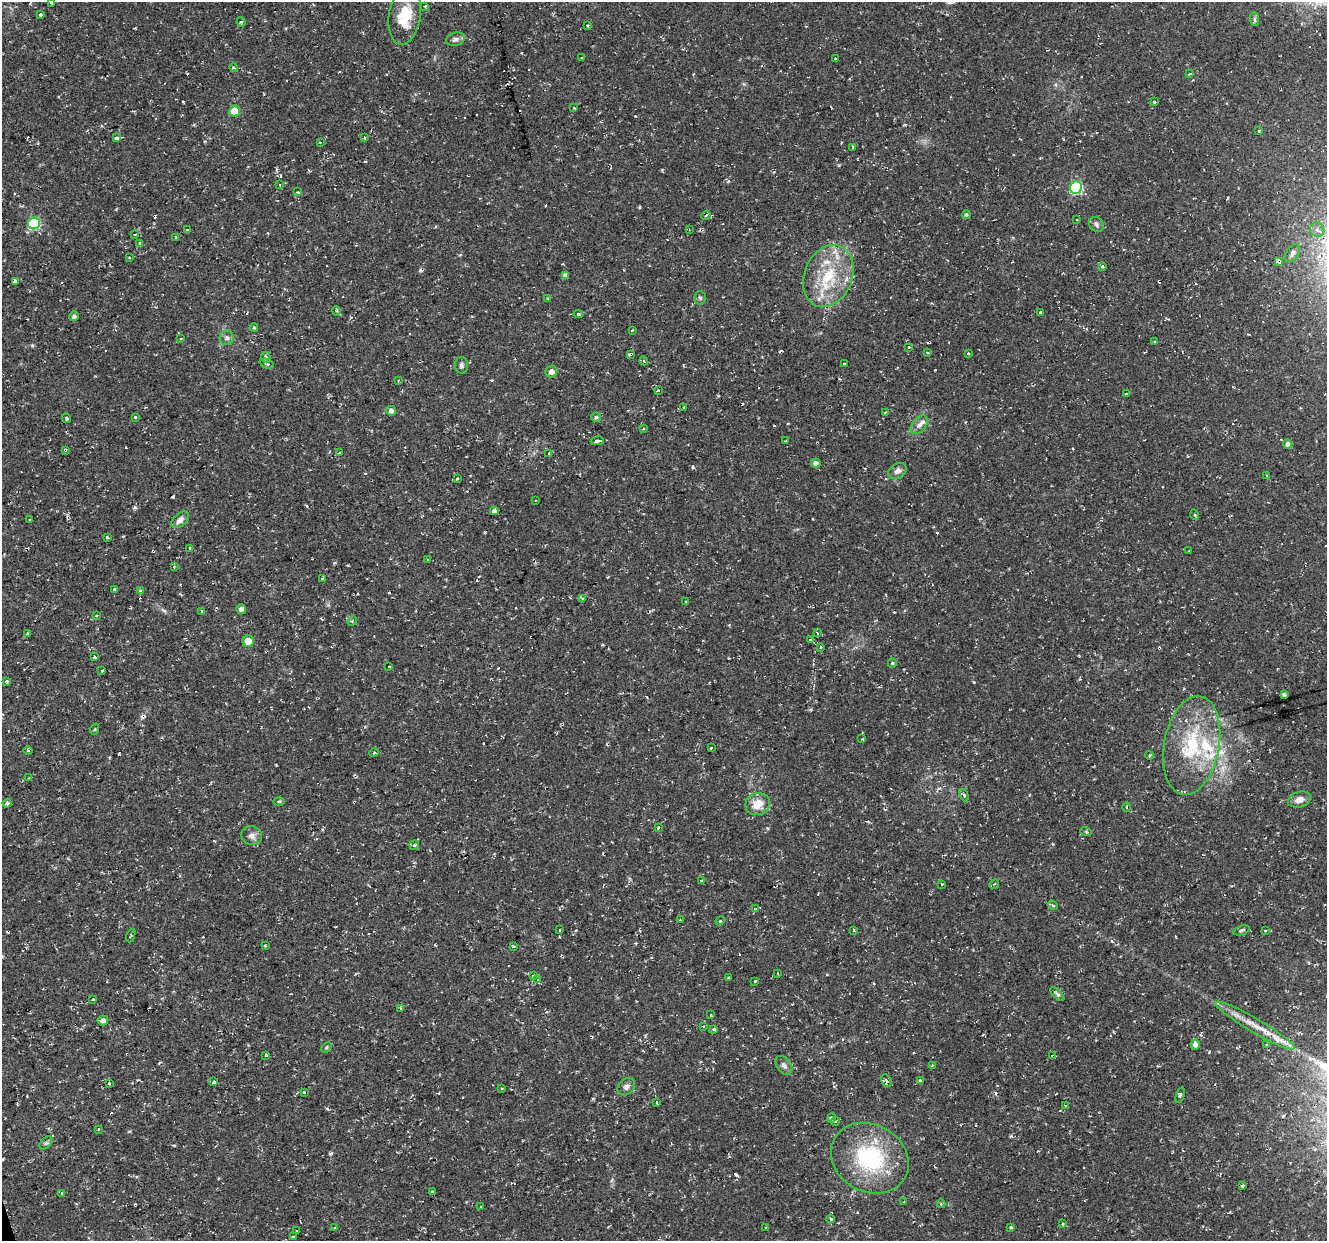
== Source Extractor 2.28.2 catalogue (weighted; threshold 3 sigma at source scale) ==
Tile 7 of 4 x 4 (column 3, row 2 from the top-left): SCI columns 2653-3977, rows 2585-3823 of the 5303 x 5123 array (HDU 1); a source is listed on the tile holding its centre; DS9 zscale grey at full resolution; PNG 1329 x 1243 px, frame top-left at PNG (2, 2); each listed source drawn as its Kron ellipse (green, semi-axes under 4 px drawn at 4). Shown black and unused: <1% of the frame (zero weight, under 2 of 3 exposures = <1% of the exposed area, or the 3 px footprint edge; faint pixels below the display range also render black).
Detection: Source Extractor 2.28.2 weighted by HDU 2 'WHT'; one run over the whole footprint, this tile lists its part. Background 0.0251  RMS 0.0042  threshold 0.0187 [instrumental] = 3 sigma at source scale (4.5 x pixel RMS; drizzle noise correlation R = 1.50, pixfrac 1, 0.0396/0.0396 arcsec/px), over >= 5 px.
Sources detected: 253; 55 cosmic-ray / hot-pixel residue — neither listed nor drawn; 5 inside a brighter listed object's ellipse — not listed separately; the other 193 listed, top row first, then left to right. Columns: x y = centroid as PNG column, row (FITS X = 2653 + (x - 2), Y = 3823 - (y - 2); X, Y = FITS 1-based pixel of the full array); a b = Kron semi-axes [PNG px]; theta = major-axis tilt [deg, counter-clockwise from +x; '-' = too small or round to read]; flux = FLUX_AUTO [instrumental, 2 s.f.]
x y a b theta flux
51 3 3 3 - 0.87
425 6 3 3 - 1.2
40 15 3 3 - 2.4
405 16 29 16 82 12
1254 19 7 4 -89 0.8
241 22 5 4 - 0.6
588 26 3 3 - 0.67
455 39 9 6 16 1.6
581 57 3 2 - 0.52
835 58 3 3 - 1.4
234 68 4 3 - 0.57
1190 74 3 2 - 0.47
1154 102 3 3 - 1.6
574 108 4 2 - 0.28
235 111 5 5 - 10
1259 130 3 3 - 0.96
117 138 3 3 - 6.5
364 138 4 2 - 0.39
320 142 2 2 - 0.34
853 147 4 3 - 1
280 185 3 3 - 0.7
1076 188 6 6 - 46
298 192 3 2 - 1.4
706 215 5 3 - 0.47
966 215 4 4 - 0.7
1077 220 2 2 - 0.26
34 223 6 5 - 41
1096 224 8 6 -50 1.1
689 229 4 2 - 0.32
187 230 3 3 - 0.34
1317 230 7 7 - 1.6
135 234 3 2 - 1.4
175 237 3 3 - 6.8
140 243 3 3 - 1.1
1293 253 10 6 56 1.3
129 257 3 3 - 0.91
1279 261 4 3 - 13
1102 267 3 3 - 5.5
565 275 4 3 - 2.6
828 276 32 24 67 23
15 281 3 3 - 38
548 298 4 3 - 0.39
700 298 7 5 -85 0.82
337 311 5 3 - 0.5
1041 313 3 3 - 5.4
578 314 4 4 - 0.51
74 316 5 5 - 1.3
254 327 4 4 - 0.48
632 330 3 2 - 0.48
227 338 7 7 - 1.2
181 339 3 3 - 0.77
1154 342 3 3 - 1.4
908 347 4 4 - 0.62
927 353 3 2 - 0.49
630 354 4 3 - 7.6
968 354 3 3 - 1.4
266 357 5 4 - 0.8
644 361 4 3 - 0.52
267 364 7 4 -21 0.73
844 364 3 3 - 3.3
461 365 8 7 - 1.2
551 372 6 5 - 1.9
398 380 3 3 - 0.35
658 391 3 3 - 1.4
1126 394 3 3 - 1.2
684 407 4 3 - 1.5
391 411 5 5 - 2
885 412 3 3 - 0.99
135 417 3 3 - 2.8
596 417 5 4 - 0.91
66 418 5 3 - 0.6
919 425 11 6 51 1.8
643 429 3 3 - 0.58
597 441 6 3 11 15
785 441 3 2 - 0.4
1288 444 4 4 - 1.6
65 450 4 3 - 0.7
339 453 3 3 - 0.95
549 454 4 3 - 0.82
816 463 5 4 - 1.6
897 471 10 7 35 1.8
1266 475 3 2 - 0.3
457 478 3 3 - 1.3
535 500 2 2 - 0.32
494 511 4 3 - 17
1195 515 5 3 - 0.44
30 520 3 2 - 0.42
180 520 10 6 41 2.2
107 537 3 3 - 1.6
190 548 3 3 - 3.2
1189 551 2 2 - 0.29
428 560 3 3 - 1.5
174 567 3 3 - 0.34
323 578 4 3 - 0.45
115 589 4 3 - 0.58
141 590 3 3 - 1.3
583 599 3 3 - 2.4
686 602 3 3 - 0.33
241 609 5 4 - 1.5
202 611 4 3 - 0.7
96 616 3 3 - 1.8
352 621 5 4 - 0.45
817 633 3 3 - 2
28 634 4 3 - 2.2
810 640 3 3 - 5.5
248 641 5 5 - 4.6
821 647 3 3 - 0.65
94 657 3 3 - 0.96
892 663 5 4 - 0.5
389 667 3 3 - 0.68
102 670 3 3 - 3.1
7 681 4 3 - 0.84
1284 695 4 3 - 1
95 729 6 3 71 0.38
862 739 3 2 - 0.85
1192 745 50 27 79 34
711 747 3 3 - 2
28 750 5 3 - 0.54
374 753 5 3 - 0.41
1150 755 4 3 - 0.4
28 778 2 2 - 0.28
964 795 6 4 -68 0.88
1299 800 12 7 17 3
279 801 6 3 1 0.46
7 803 4 4 - 1.6
758 804 12 11 - 6.7
1127 807 5 3 - 0.41
658 827 3 3 - 2
1086 832 6 3 -20 0.46
252 836 10 9 - 2.4
414 845 5 4 - 0.79
701 881 4 3 - 0.44
942 884 3 3 - 1.1
994 884 5 4 - 0.7
1053 905 5 4 - 0.6
755 909 4 4 - 0.6
680 920 2 2 - 0.32
720 921 5 4 - 0.43
559 930 3 3 - 1.2
854 930 4 2 - 0.38
1241 930 8 4 19 0.97
1265 931 4 3 - 0.37
131 936 7 2 69 0.41
265 946 3 3 - 0.94
513 946 3 3 - 1.9
777 973 3 2 - 0.37
533 975 3 3 - 1.3
728 978 3 3 - 0.89
538 980 4 3 - 0.58
755 981 3 3 - 0.83
1057 994 9 4 -45 0.89
93 999 3 3 - 0.46
400 1008 3 2 - 0.62
711 1015 3 3 - 1.6
103 1020 5 5 - 1.6
704 1026 3 3 - 0.79
1255 1026 46 7 -30 8.7
714 1029 3 3 - 0.78
1195 1045 5 4 - 2
1266 1045 3 3 - 0.94
326 1047 6 3 45 0.47
266 1055 3 3 - 1.1
1053 1056 3 3 - 4.4
784 1065 11 7 -53 1.6
932 1065 3 3 - 0.35
920 1080 3 3 - 1.6
886 1081 6 4 -64 1
214 1082 4 3 - 1.4
109 1083 3 3 - 1.3
626 1087 10 7 44 1.7
501 1089 3 3 - 1.8
304 1092 3 3 - 3.2
1180 1095 8 3 72 0.86
657 1103 3 3 - 8.7
1065 1105 4 3 - 0.51
832 1118 5 4 - 0.59
835 1121 4 3 - 0.51
99 1129 3 3 - 0.89
46 1143 8 4 44 0.82
870 1158 40 33 -30 39
1242 1185 3 3 - 1.7
432 1192 3 3 - 0.5
62 1193 3 3 - 1.3
904 1202 3 2 - 0.49
941 1204 4 4 - 0.52
481 1207 3 2 - 0.71
831 1219 4 3 - 0.49
1062 1224 3 3 - 1.1
334 1227 3 2 - 0.4
1011 1227 3 3 - 1.8
766 1228 3 3 - 0.4
297 1231 3 2 - 0.46
293 1236 3 3 - 2
Overlapping masked pixels (flux is a lower limit): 4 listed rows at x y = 1279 261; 630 354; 65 450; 1053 1056
Isophote crosses this tile's border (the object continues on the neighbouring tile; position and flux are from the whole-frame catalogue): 1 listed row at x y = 51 3
Unlisted compact peaks at least as high as the median listed source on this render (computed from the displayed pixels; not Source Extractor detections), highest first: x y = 135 507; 693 467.